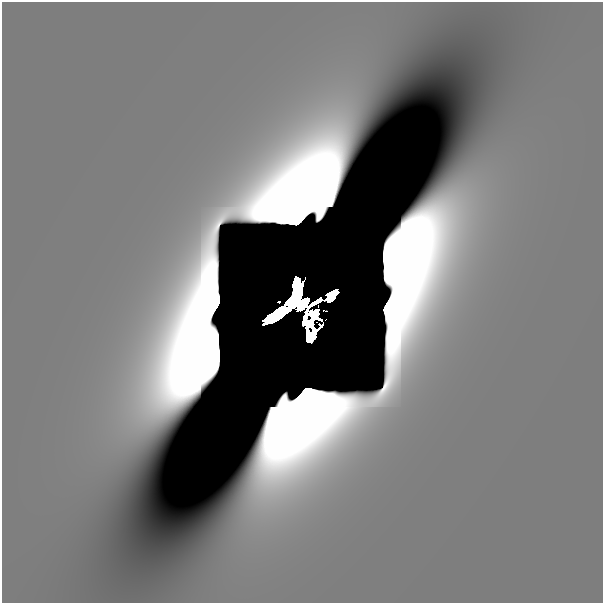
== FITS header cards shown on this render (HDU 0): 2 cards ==
NAXIS1  =                  601
NAXIS2  =                  601

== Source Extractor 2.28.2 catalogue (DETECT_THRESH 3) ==
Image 601 x 601 px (HDU 0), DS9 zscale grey, 1 PNG px = 1 image px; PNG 605 x 605 px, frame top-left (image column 1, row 601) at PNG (2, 2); no overlay
Background 3.89e-14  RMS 1.8e-13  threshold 5.37e-13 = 3 sigma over >= 5 px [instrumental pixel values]
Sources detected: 12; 9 with non-positive FLUX_AUTO (blend fragments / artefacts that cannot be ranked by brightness) are not listed; the other 3 listed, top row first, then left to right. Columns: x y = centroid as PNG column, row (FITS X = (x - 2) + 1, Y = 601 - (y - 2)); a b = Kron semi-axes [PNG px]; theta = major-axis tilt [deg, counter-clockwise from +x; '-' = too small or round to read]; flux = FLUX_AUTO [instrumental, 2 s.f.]
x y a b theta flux
369 35 57 41 11 2.9e-09
279 302 2 2 - 5.2e-09
302 305 11 6 50 8.1e+00
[9 non-positive-flux detections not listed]